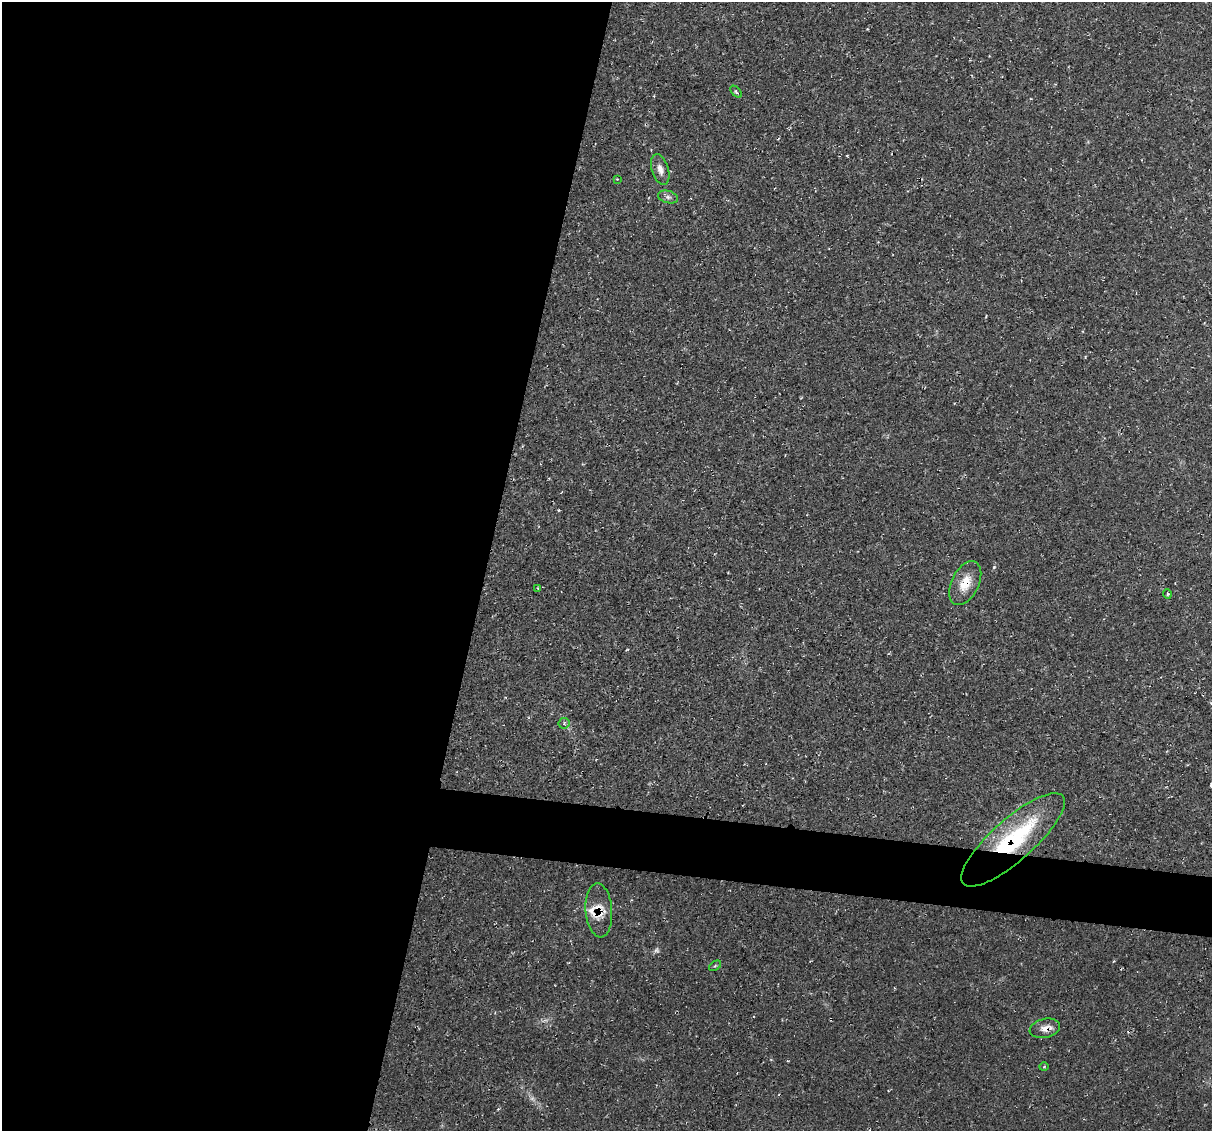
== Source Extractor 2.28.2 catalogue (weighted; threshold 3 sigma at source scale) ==
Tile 5 of 4 x 4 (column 1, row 2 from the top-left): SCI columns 15-1224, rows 2373-3501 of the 4856 x 4871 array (HDU 1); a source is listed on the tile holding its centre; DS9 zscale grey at full resolution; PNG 1214 x 1133 px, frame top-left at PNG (2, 2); each listed source drawn as its Kron ellipse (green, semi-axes under 4 px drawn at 4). Shown black and unused: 44% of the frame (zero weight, under 2 of 3 exposures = <1% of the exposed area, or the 3 px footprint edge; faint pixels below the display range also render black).
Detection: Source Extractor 2.28.2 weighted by HDU 2 'WHT'; one run over the whole footprint, this tile lists its part. Background 0.0207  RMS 0.0061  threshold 0.0275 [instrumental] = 3 sigma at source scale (4.5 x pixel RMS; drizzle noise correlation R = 1.50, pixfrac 1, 0.05/0.05 arcsec/px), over >= 5 px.
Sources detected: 18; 2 too faint to see at this stretch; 1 cosmic-ray / hot-pixel residue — neither listed nor drawn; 2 inside a brighter listed object's ellipse — not listed separately; the other 13 listed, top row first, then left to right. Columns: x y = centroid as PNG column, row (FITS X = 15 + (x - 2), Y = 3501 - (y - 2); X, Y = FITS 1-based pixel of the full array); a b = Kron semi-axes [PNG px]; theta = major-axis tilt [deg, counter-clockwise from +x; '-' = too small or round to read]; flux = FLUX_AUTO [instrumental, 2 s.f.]
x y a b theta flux
736 92 7 4 -47 1.1
660 169 16 8 -72 4.4
617 179 4 4 - 0.47
668 197 10 6 -15 2.2
965 583 23 13 64 12
538 588 4 4 - 0.63
1167 594 5 3 - 0.67
564 723 5 5 - 1.2
1013 840 66 21 41 74
599 910 27 13 -86 11
715 966 7 3 36 0.79
1045 1028 15 9 12 5.2
1044 1067 5 3 - 0.6
Overlapping masked pixels (flux is a lower limit): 3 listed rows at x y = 1013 840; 599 910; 1045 1028
Unlisted compact peaks at least as high as the median listed source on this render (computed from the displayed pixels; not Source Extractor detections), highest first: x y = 994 567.